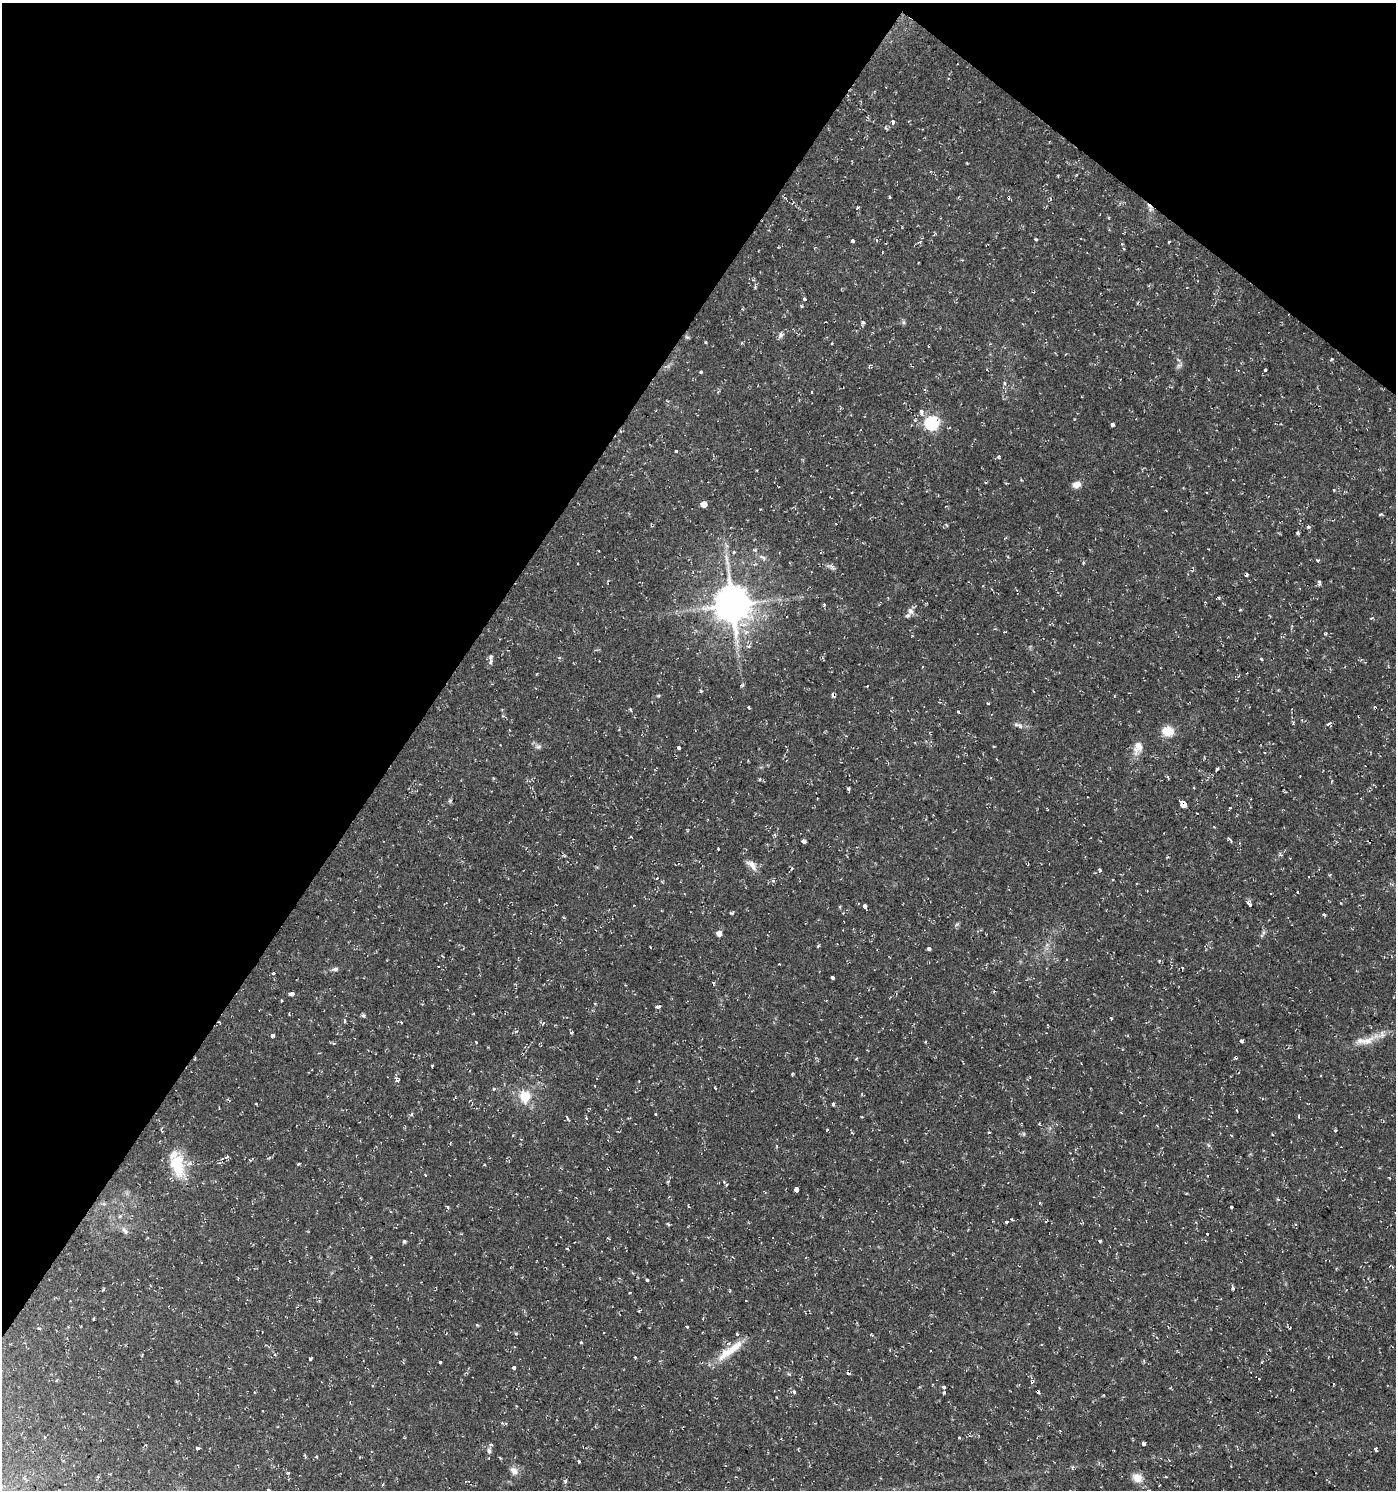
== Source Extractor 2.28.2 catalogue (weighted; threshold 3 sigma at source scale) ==
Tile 2 of 4 x 4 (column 2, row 1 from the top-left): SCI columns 1639-3032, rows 4463-5950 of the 6002 x 5958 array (HDU 1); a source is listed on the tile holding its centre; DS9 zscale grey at full resolution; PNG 1398 x 1492 px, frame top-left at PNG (2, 3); no overlay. Shown black and unused: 34% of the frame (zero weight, under 2 of 3 exposures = <1% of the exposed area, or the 3 px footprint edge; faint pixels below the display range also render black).
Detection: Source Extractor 2.28.2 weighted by HDU 2 'WHT'; one run over the whole footprint, this tile lists its part. Background 0.0337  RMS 0.004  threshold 0.0182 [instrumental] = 3 sigma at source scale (4.5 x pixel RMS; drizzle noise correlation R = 1.50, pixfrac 1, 0.0396/0.0396 arcsec/px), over >= 5 px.
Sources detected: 202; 1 inside a brighter object's white glare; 18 cosmic-ray / hot-pixel residue — not listed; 4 inside a brighter listed object's ellipse — not listed separately; the other 179 listed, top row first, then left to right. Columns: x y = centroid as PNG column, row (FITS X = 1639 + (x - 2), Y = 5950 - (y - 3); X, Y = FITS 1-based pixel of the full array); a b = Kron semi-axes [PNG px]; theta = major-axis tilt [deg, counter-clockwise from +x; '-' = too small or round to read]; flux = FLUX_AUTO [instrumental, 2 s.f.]
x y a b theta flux
893 121 4 3 - 2.7
1058 175 3 3 - 0.4
889 197 3 2 - 0.66
858 207 4 3 - 0.46
1109 218 3 3 - 0.59
1036 240 4 3 - 0.5
853 241 3 3 - 4
920 242 4 4 - 0.51
1169 242 3 2 - 0.56
805 299 3 3 - 4.1
801 306 4 3 - 0.46
863 322 5 4 - 0.79
780 335 8 6 -82 1.2
687 337 6 4 -41 0.59
870 365 5 4 - 0.51
1179 365 7 4 1 0.84
1265 370 3 3 - 0.78
701 372 4 3 - 0.55
1005 383 5 3 - 0.56
812 392 3 2 - 0.29
921 411 4 3 - 4.2
932 423 6 6 - 68
1113 425 4 4 - 3.1
675 451 3 3 - 1.5
998 457 4 4 - 0.84
1076 485 10 8 19 2.5
1333 490 4 2 - 0.35
1207 492 3 3 - 0.47
704 504 5 5 - 5.2
1380 514 6 3 8 0.51
1298 533 5 4 - 0.57
754 550 5 4 - 0.66
734 551 3 3 - 1.2
763 557 10 5 -35 1.2
1318 560 3 3 - 0.94
1083 563 4 3 - 0.39
832 567 9 5 -46 1.1
1319 582 6 4 -87 0.84
1218 598 3 3 - 0.87
732 605 11 10 - 1100
824 605 4 3 - 0.59
1240 610 3 3 - 0.43
910 611 9 7 -72 1.8
748 646 6 4 18 0.83
490 657 6 4 67 1.2
823 658 5 3 - 0.52
1261 659 4 3 - 0.51
742 685 6 3 45 0.5
701 691 3 3 - 1.1
658 696 5 3 - 0.44
988 703 3 3 - 0.68
748 707 4 3 - 1.3
958 711 3 2 - 0.76
1293 723 4 3 - 0.74
1328 724 5 3 - 2
1020 726 10 5 -55 1.3
1168 731 15 12 -16 5.2
538 747 9 4 1 0.99
1138 747 17 11 69 4.3
679 748 3 3 - 2.1
1217 769 4 3 - 1.8
759 779 4 3 - 0.61
848 788 3 3 - 1.7
1193 788 3 3 - 1.1
450 801 6 5 - 0.58
1183 804 4 3 - 240
1230 808 3 2 - 0.63
1197 813 3 3 - 1.5
1214 827 3 3 - 0.3
630 837 4 2 - 0.5
1229 839 6 3 -42 0.82
803 841 5 3 - 1.4
718 849 3 2 - 0.29
752 865 18 8 -45 3
1100 870 5 4 - 0.83
1308 876 2 2 - 0.33
657 878 3 2 - 0.39
773 881 5 3 - 0.6
1250 904 4 3 - 14
865 906 4 4 - 2.4
732 913 5 3 - 0.5
1323 915 3 3 - 1.3
564 918 5 3 - 0.41
719 933 5 4 - 2.9
1263 933 11 4 52 0.91
818 946 4 3 - 0.56
650 947 3 2 - 0.25
929 949 4 3 - 2
1160 961 3 3 - 1.6
779 964 2 2 - 0.38
438 966 3 2 - 0.29
335 969 8 5 7 1.1
273 973 3 3 - 1.5
832 977 4 3 - 6.5
714 983 4 3 - 0.57
994 991 3 3 - 0.32
291 994 5 3 - 5.7
282 1000 3 3 - 0.64
363 1016 6 4 -1 0.99
1111 1019 3 3 - 0.44
345 1021 5 3 - 0.75
219 1022 5 2 - 0.37
401 1022 4 3 - 0.34
273 1035 3 3 - 6.7
1242 1041 4 3 - 1.8
1367 1041 22 10 26 5.8
476 1042 3 2 - 0.31
397 1080 4 3 - 3.1
715 1088 3 3 - 2.1
525 1097 6 5 - 26
833 1103 4 3 - 0.54
412 1114 5 3 - 0.57
655 1114 3 3 - 0.76
1299 1116 5 2 - 0.37
567 1117 6 3 -59 0.68
586 1118 3 3 - 0.52
162 1130 8 3 -82 0.6
827 1130 4 2 - 0.28
989 1132 4 2 - 0.33
1024 1134 6 4 -90 0.53
1231 1135 3 3 - 0.46
1208 1145 6 4 -71 0.6
777 1146 5 3 - 0.41
227 1157 6 4 24 0.81
299 1164 3 3 - 0.43
484 1165 4 3 - 0.39
178 1168 26 18 -66 12
724 1181 4 3 - 0.51
726 1185 4 3 - 0.42
796 1190 4 3 - 9.2
447 1207 4 3 - 1
1231 1207 3 2 - 0.46
120 1216 5 4 - 0.56
1011 1219 3 3 - 0.43
1007 1222 3 3 - 6.2
668 1224 7 3 -36 0.47
125 1231 12 6 -61 1.5
1207 1233 3 3 - 1.3
404 1241 4 4 - 0.68
1100 1241 3 3 - 1.9
567 1249 4 3 - 0.36
632 1273 5 3 - 0.41
647 1280 3 3 - 2.4
1233 1288 6 4 -64 0.66
103 1289 4 3 - 0.44
629 1293 3 3 - 0.38
703 1319 3 2 - 0.44
68 1327 4 3 - 0.37
687 1327 3 3 - 0.95
39 1328 4 3 - 0.37
737 1334 3 3 - 0.61
581 1342 3 3 - 1
730 1350 44 10 36 9.6
635 1358 3 3 - 0.37
310 1359 4 3 - 1.3
440 1362 3 3 - 2.2
513 1368 4 3 - 0.81
848 1373 5 3 - 0.69
789 1374 6 3 -18 0.48
1032 1381 5 4 - 1.1
944 1387 3 3 - 1.9
794 1392 4 4 - 1.2
944 1392 3 3 - 1.8
1038 1392 4 3 - 4.1
262 1411 3 2 - 0.55
959 1438 3 3 - 0.62
1143 1444 3 3 - 3.8
198 1448 3 3 - 2.2
1375 1450 3 3 - 3
489 1451 9 6 -87 1.4
316 1457 3 3 - 1
579 1461 3 3 - 0.5
514 1471 12 9 -53 2.3
287 1472 3 3 - 1.3
98 1477 4 3 - 0.41
1137 1478 13 10 -37 4.3
565 1481 5 4 - 1.1
383 1484 4 3 - 0.39
268 1490 3 3 - 0.57
Overlapping masked pixels (flux is a lower limit): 4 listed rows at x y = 1183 804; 219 1022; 1032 1381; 1038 1392
Isophote crosses this tile's border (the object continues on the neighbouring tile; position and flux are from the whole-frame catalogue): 1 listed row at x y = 268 1490
Unlisted compact peaks at least as high as the median listed source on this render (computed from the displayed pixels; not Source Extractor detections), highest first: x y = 1308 527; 1332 359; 957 924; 477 1325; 1335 1130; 494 1089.